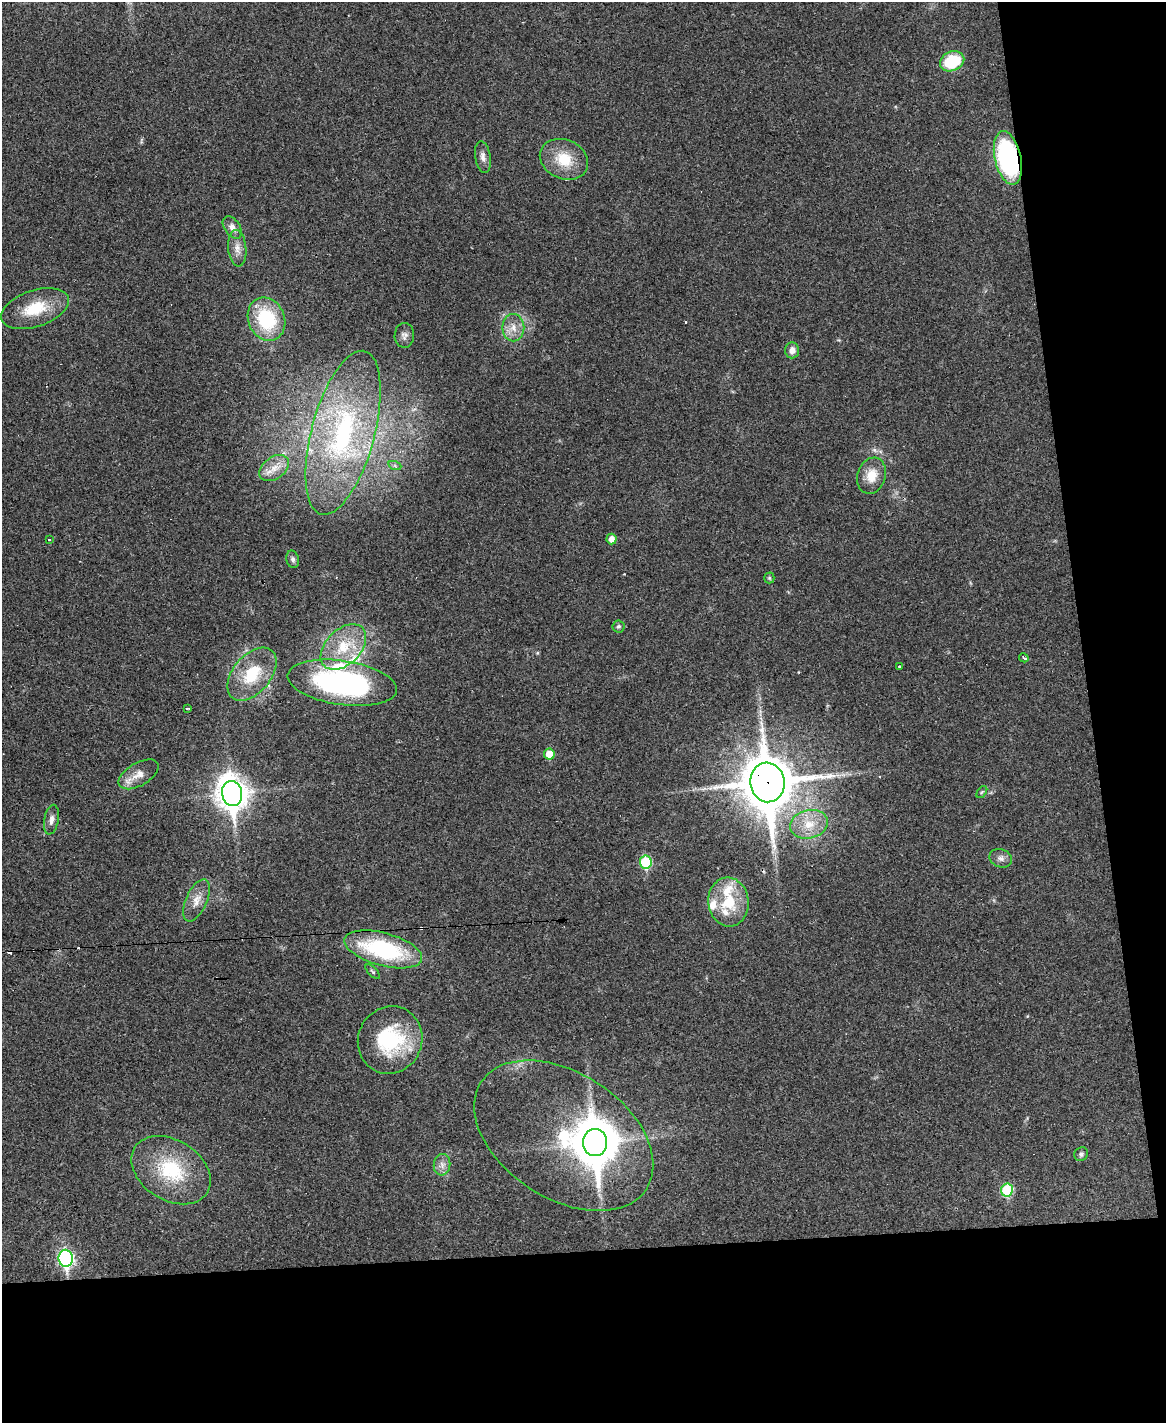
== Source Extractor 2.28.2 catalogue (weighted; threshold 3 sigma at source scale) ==
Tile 12 of 4 x 3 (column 4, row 3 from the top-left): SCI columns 3493-4656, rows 242-1662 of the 4656 x 4633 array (HDU 1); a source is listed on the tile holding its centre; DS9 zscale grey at full resolution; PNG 1168 x 1425 px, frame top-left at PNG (2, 2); each listed source drawn as its Kron ellipse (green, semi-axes under 4 px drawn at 4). Shown black and unused: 19% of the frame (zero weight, under 3 of 4 exposures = <1% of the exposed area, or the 3 px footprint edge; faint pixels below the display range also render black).
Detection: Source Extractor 2.28.2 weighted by HDU 2 'WHT'; one run over the whole footprint, this tile lists its part. Background 0.0392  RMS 0.0044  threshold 0.0196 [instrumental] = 3 sigma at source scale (4.5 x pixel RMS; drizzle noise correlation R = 1.50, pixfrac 1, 0.05/0.05 arcsec/px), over >= 5 px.
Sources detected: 58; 1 inside a brighter object's white glare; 5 cosmic-ray / hot-pixel residue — neither listed nor drawn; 5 inside a brighter listed object's ellipse — not listed separately; the other 47 listed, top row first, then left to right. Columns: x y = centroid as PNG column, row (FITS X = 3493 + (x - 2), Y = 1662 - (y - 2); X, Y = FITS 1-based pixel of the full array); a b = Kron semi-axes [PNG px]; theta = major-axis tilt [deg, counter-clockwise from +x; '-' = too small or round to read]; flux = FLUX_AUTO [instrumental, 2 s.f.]
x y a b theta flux
952 61 12 9 23 19
483 157 16 7 -80 2.6
1008 158 27 13 -77 71
564 159 25 19 -24 14
232 227 12 7 -55 2.8
237 248 18 9 -84 4
35 309 35 18 18 16
266 319 22 18 -68 28
513 328 13 11 -90 4.8
404 335 12 9 89 2.2
792 350 8 7 - 2.8
343 433 84 31 75 79
395 466 6 4 -19 0.74
274 468 16 11 35 5.2
872 476 18 14 71 7.7
611 539 5 5 - 3.5
49 540 3 3 - 1
293 559 9 6 -77 1.3
769 578 5 5 - 0.62
618 626 6 6 - 0.9
343 647 27 17 45 16
1024 658 5 3 - 1.7
899 667 3 2 - 0.6
252 674 31 19 50 18
342 683 55 22 -8 95
188 708 3 2 - 0.56
549 754 5 5 - 7.1
139 774 22 11 30 5.6
767 782 20 17 -83 2200
982 792 7 3 53 0.59
232 793 12 10 -79 670
51 820 15 7 79 2.6
809 824 19 14 12 9.5
1001 858 12 9 -22 2.3
646 862 7 6 - 27
197 900 22 10 66 5.4
728 902 24 20 -83 17
383 949 40 16 -15 50
373 972 9 4 -45 0.75
390 1040 34 32 66 35
564 1136 99 63 -33 110
595 1143 13 12 - 1100
1081 1154 7 6 - 1.2
442 1165 11 8 83 2.6
171 1170 43 30 -32 30
1007 1190 6 6 - 25
66 1258 8 7 - 100
Overlapping masked pixels (flux is a lower limit): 3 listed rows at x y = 1008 158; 767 782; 390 1040
Unlisted compact peaks at least as high as the median listed source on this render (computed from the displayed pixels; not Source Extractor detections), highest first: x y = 537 653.